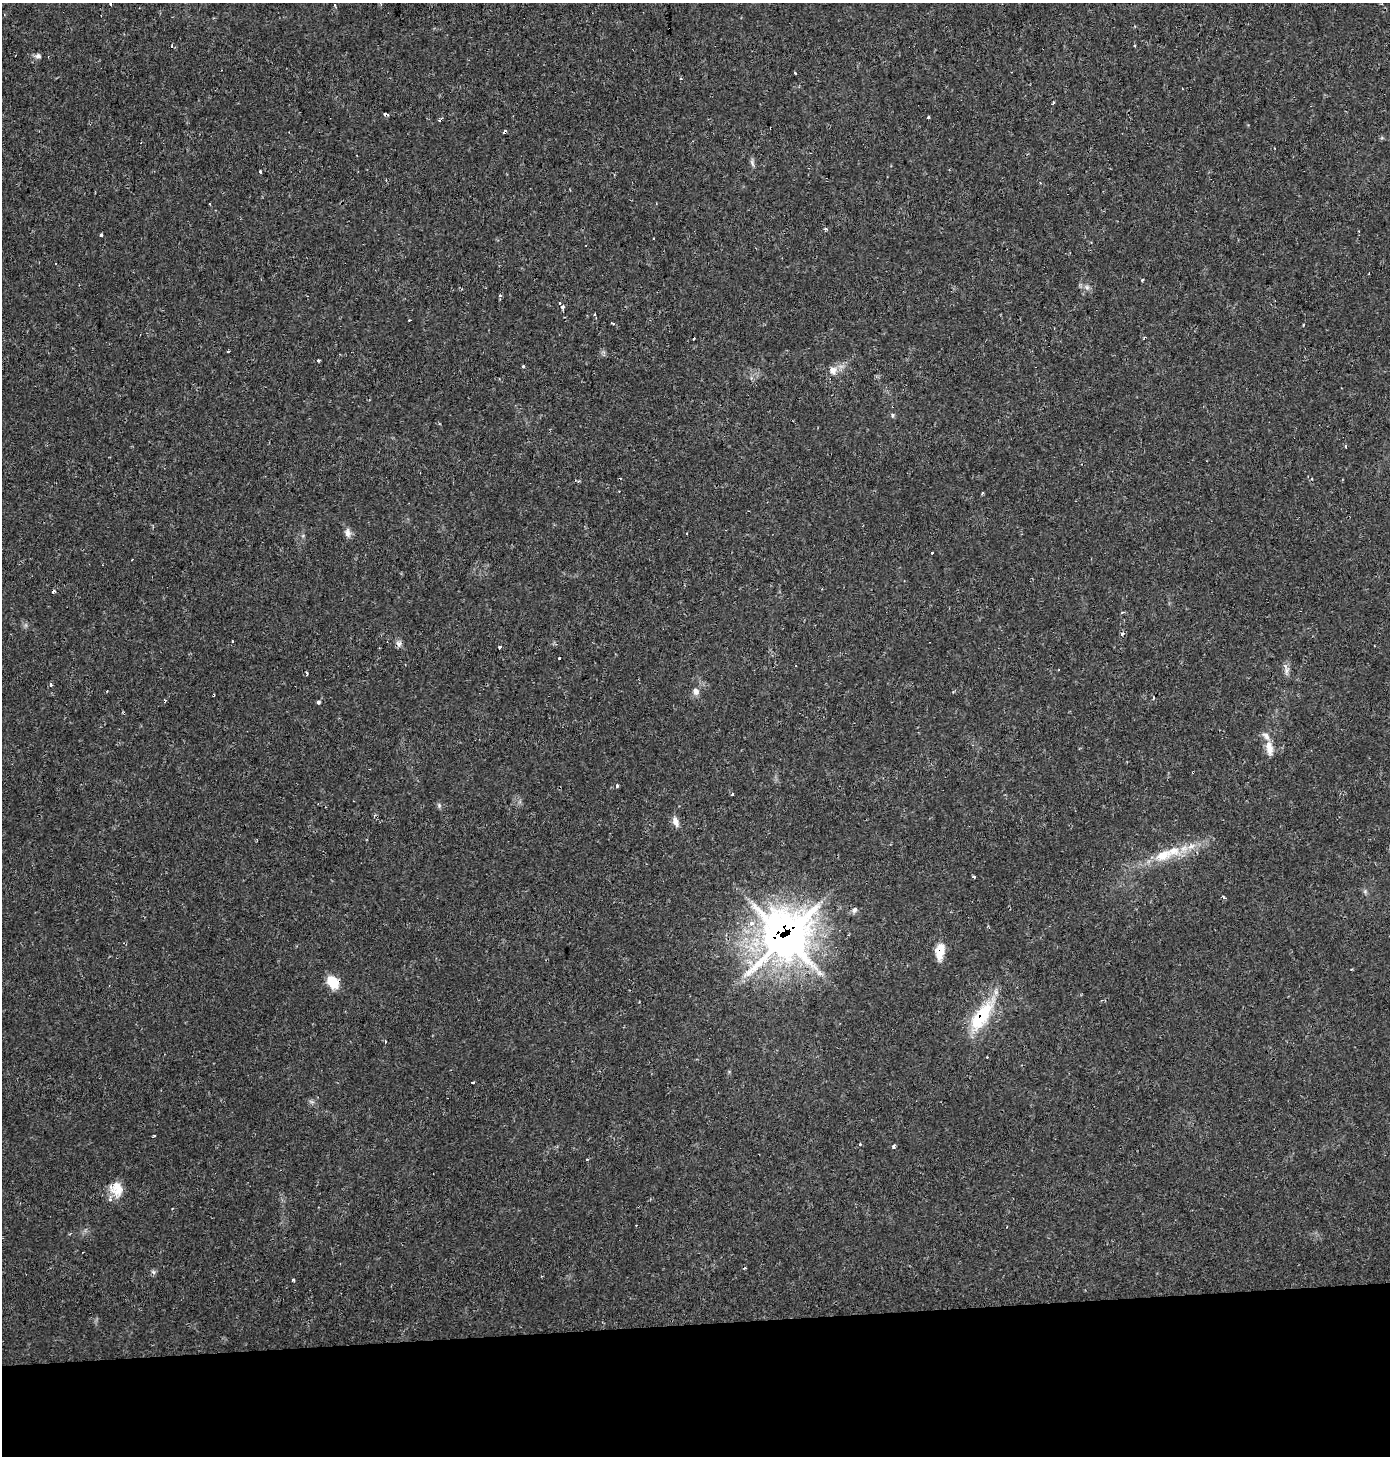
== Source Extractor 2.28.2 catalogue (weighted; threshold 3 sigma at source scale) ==
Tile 8 of 3 x 3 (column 2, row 3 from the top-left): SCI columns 1395-2782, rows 33-1486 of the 4170 x 4428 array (HDU 1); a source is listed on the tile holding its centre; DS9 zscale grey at full resolution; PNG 1392 x 1458 px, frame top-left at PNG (2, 3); no overlay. Shown black and unused: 9% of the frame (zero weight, under 2 of 3 exposures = <1% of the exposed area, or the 3 px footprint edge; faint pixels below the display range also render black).
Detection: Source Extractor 2.28.2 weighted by HDU 2 'WHT'; one run over the whole footprint, this tile lists its part. Background 0.0306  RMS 0.0027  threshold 0.0123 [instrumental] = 3 sigma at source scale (4.5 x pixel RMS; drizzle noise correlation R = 1.50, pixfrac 1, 0.0396/0.0396 arcsec/px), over >= 5 px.
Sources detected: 88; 23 cosmic-ray / hot-pixel residue — not listed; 3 inside a brighter listed object's ellipse — not listed separately; the other 62 listed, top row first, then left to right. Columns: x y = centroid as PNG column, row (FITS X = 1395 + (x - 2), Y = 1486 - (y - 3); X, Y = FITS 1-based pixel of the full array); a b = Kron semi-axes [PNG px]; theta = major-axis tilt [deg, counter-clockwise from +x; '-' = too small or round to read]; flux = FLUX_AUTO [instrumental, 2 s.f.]
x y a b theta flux
334 5 3 2 - 0.58
38 56 8 7 - 0.89
795 73 3 2 - 0.4
681 79 3 3 - 0.41
1053 103 4 3 - 0.33
928 117 3 3 - 0.66
505 132 4 3 - 5.4
752 163 10 5 -72 0.76
260 171 3 3 - 0.85
825 229 4 3 - 0.88
101 235 3 3 - 3.7
654 238 3 2 - 0.52
1142 280 3 3 - 0.37
1087 287 8 6 -69 0.89
500 295 3 3 - 0.87
562 306 4 3 - 36
595 314 3 3 - 0.45
694 339 3 3 - 1.4
228 351 3 3 - 0.61
318 360 3 3 - 1.3
523 366 3 3 - 0.37
833 370 12 11 - 2.3
892 415 6 3 72 0.38
1346 446 3 3 - 0.56
982 493 3 2 - 0.38
348 533 12 8 -80 1.5
932 553 3 3 - 0.62
53 591 3 3 - 1.8
1122 634 4 4 - 0.71
399 643 9 7 -11 1.1
500 647 3 3 - 1.6
1286 670 17 7 -84 1.4
306 673 4 3 - 0.67
51 685 5 4 - 0.47
696 691 10 8 -60 1.3
213 695 4 3 - 0.54
318 702 4 4 - 0.58
1269 748 21 9 -81 3.1
1193 772 3 2 - 0.35
617 786 4 3 - 0.75
732 794 3 3 - 0.98
439 805 7 5 -70 0.58
676 822 13 7 -67 1.7
1173 851 27 16 24 7.6
974 876 3 3 - 0.4
1365 891 6 6 - 0.54
1223 898 5 4 - 0.51
854 910 9 6 43 0.93
752 923 5 5 - 1.7
785 938 19 17 60 660
940 951 17 9 83 5.2
333 982 15 11 -52 5.4
982 1016 47 16 56 15
385 1042 3 3 - 0.45
472 1082 3 3 - 3.2
312 1102 8 4 -19 0.55
154 1136 4 2 - 0.29
860 1144 4 3 - 0.2
893 1146 4 4 - 0.72
116 1189 19 16 -61 4.8
153 1272 6 4 -17 0.48
293 1280 3 3 - 0.73
Overlapping masked pixels (flux is a lower limit): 7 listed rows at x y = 505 132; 213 695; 1193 772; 785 938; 940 951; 333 982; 982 1016